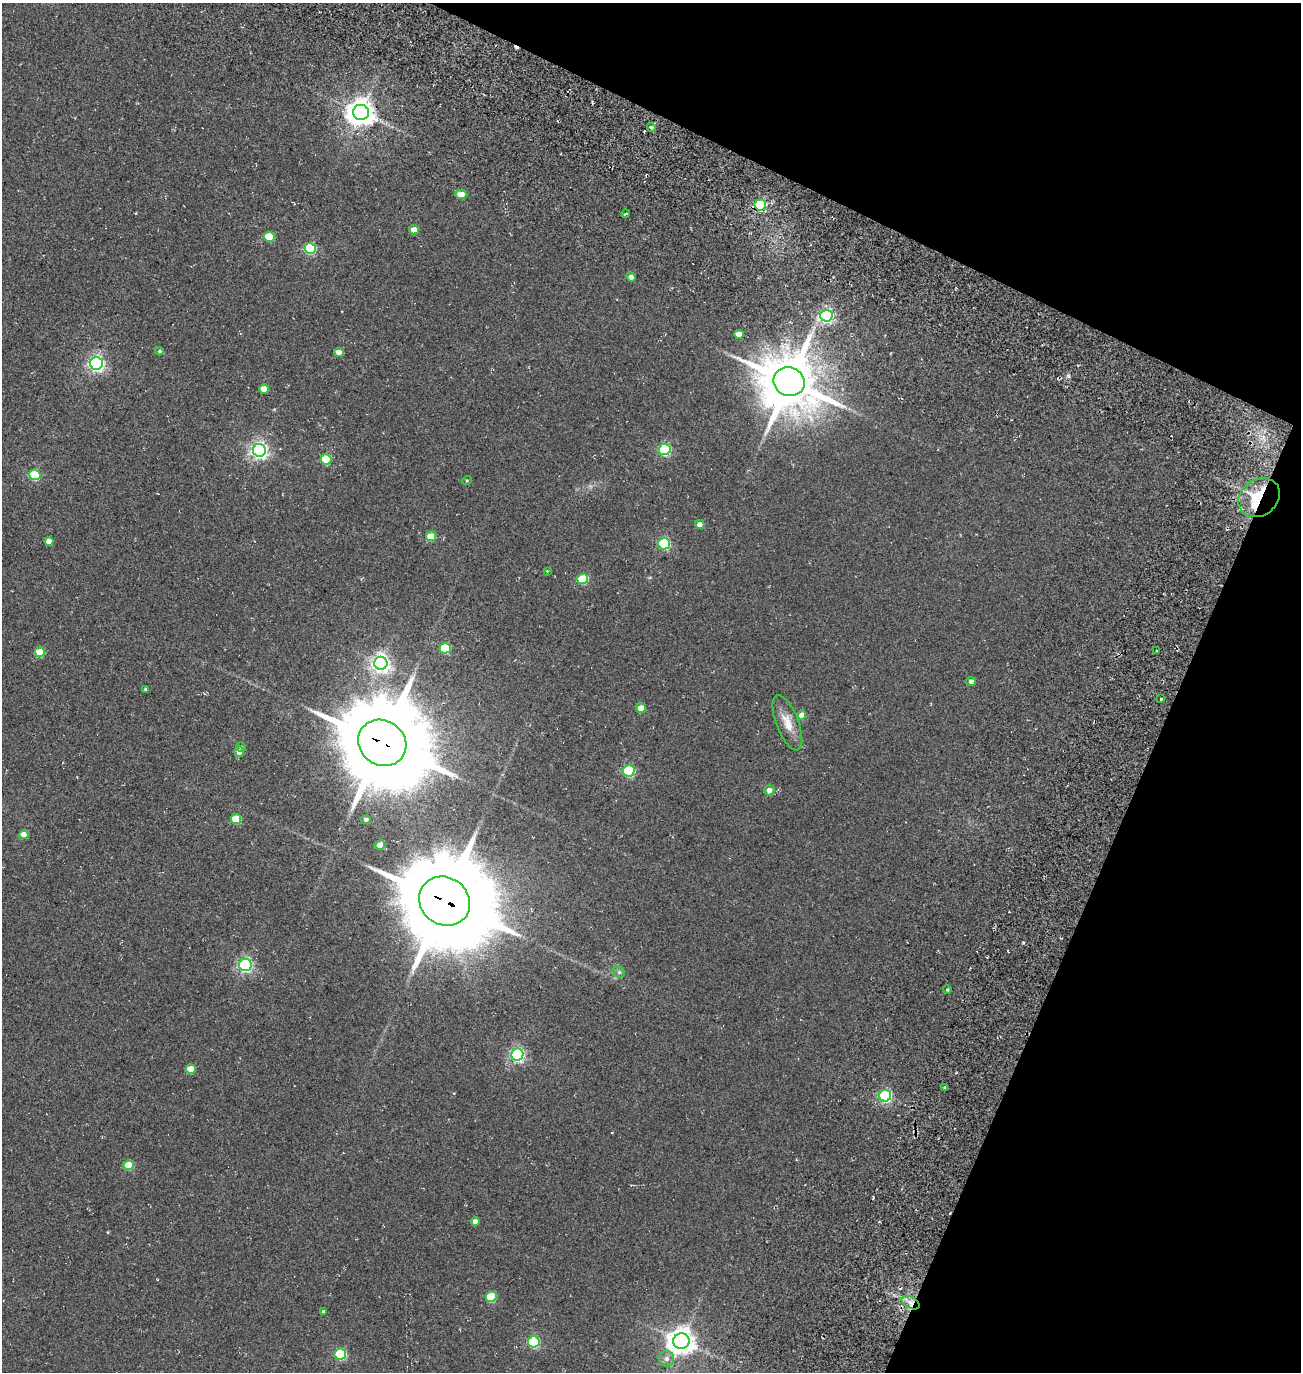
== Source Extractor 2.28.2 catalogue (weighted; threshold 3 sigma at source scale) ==
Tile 8 of 4 x 4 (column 4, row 2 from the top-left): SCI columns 4382-5680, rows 2987-4356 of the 5922 x 5903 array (HDU 1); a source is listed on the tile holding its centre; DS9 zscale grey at full resolution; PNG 1303 x 1374 px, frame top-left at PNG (2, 3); each listed source drawn as its Kron ellipse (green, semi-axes under 4 px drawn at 4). Shown black and unused: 22% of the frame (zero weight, under 3 of 5 exposures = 11% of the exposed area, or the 3 px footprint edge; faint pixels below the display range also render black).
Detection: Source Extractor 2.28.2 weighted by HDU 2 'WHT'; one run over the whole footprint, this tile lists its part. Background 0.0815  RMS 0.026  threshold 0.118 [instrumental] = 3 sigma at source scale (4.5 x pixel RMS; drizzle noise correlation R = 1.50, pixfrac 1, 0.05/0.05 arcsec/px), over >= 5 px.
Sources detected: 66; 1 inside a brighter object's white glare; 1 cosmic-ray / hot-pixel residue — neither listed nor drawn; the other 64 listed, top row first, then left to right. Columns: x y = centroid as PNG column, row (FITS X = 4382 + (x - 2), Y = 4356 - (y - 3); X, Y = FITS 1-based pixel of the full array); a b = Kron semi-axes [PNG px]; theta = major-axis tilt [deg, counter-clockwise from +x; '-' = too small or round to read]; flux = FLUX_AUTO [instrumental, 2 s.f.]
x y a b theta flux
361 112 8 7 - 2800
651 127 5 4 - 5.4
461 194 6 4 -2 28
760 205 6 5 - 200
625 214 4 2 - 3.2
414 230 5 4 - 22
269 237 5 5 - 100
310 248 6 5 - 210
631 277 5 4 - 8.6
826 316 6 6 - 530
739 334 5 4 - 30
159 351 4 3 - 3.8
339 352 4 4 - 31
96 363 6 6 - 700
789 382 16 14 -21 15000
264 389 5 4 - 33
259 450 6 6 - 890
665 450 6 5 - 280
326 459 5 5 - 110
35 475 5 5 - 170
467 480 5 3 - 2.1
1259 498 22 18 35 90
700 524 4 4 - 16
431 536 5 5 - 62
49 541 4 4 - 22
664 544 6 5 - 260
547 571 3 3 - 1.6
583 579 5 5 - 120
445 648 5 5 - 150
1156 651 3 3 - 10
40 652 5 5 - 67
381 663 6 6 - 1100
971 681 5 4 - 6.9
146 689 4 3 - 3.1
1161 699 3 3 - 4.1
641 708 5 4 - 38
802 715 4 4 - 26
787 723 29 11 -69 38
382 743 25 22 -35 35000
241 747 4 4 - 3.1
239 752 5 5 - 14
629 771 6 5 - 270
769 790 5 5 - 15
236 819 5 5 - 83
366 819 5 4 - 6
24 835 4 4 - 30
380 845 4 4 - 29
444 901 26 23 -35 40000
245 965 6 6 - 510
619 972 6 5 - 4.2
947 990 4 3 - 3.1
517 1055 6 6 - 560
191 1069 5 5 - 53
945 1087 3 3 - 4.2
885 1096 6 6 - 370
128 1165 5 5 - 76
475 1222 4 4 - 14
491 1297 5 5 - 120
911 1302 10 5 -30 15
324 1312 4 4 - 7
681 1341 8 8 - 2600
534 1342 6 5 - 230
340 1354 5 5 - 220
667 1359 7 7 - 11
Overlapping masked pixels (flux is a lower limit): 5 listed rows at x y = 760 205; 1259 498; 382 743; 444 901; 911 1302
Unlisted compact peaks at least as high as the median listed source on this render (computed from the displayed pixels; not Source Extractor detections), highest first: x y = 1068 376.